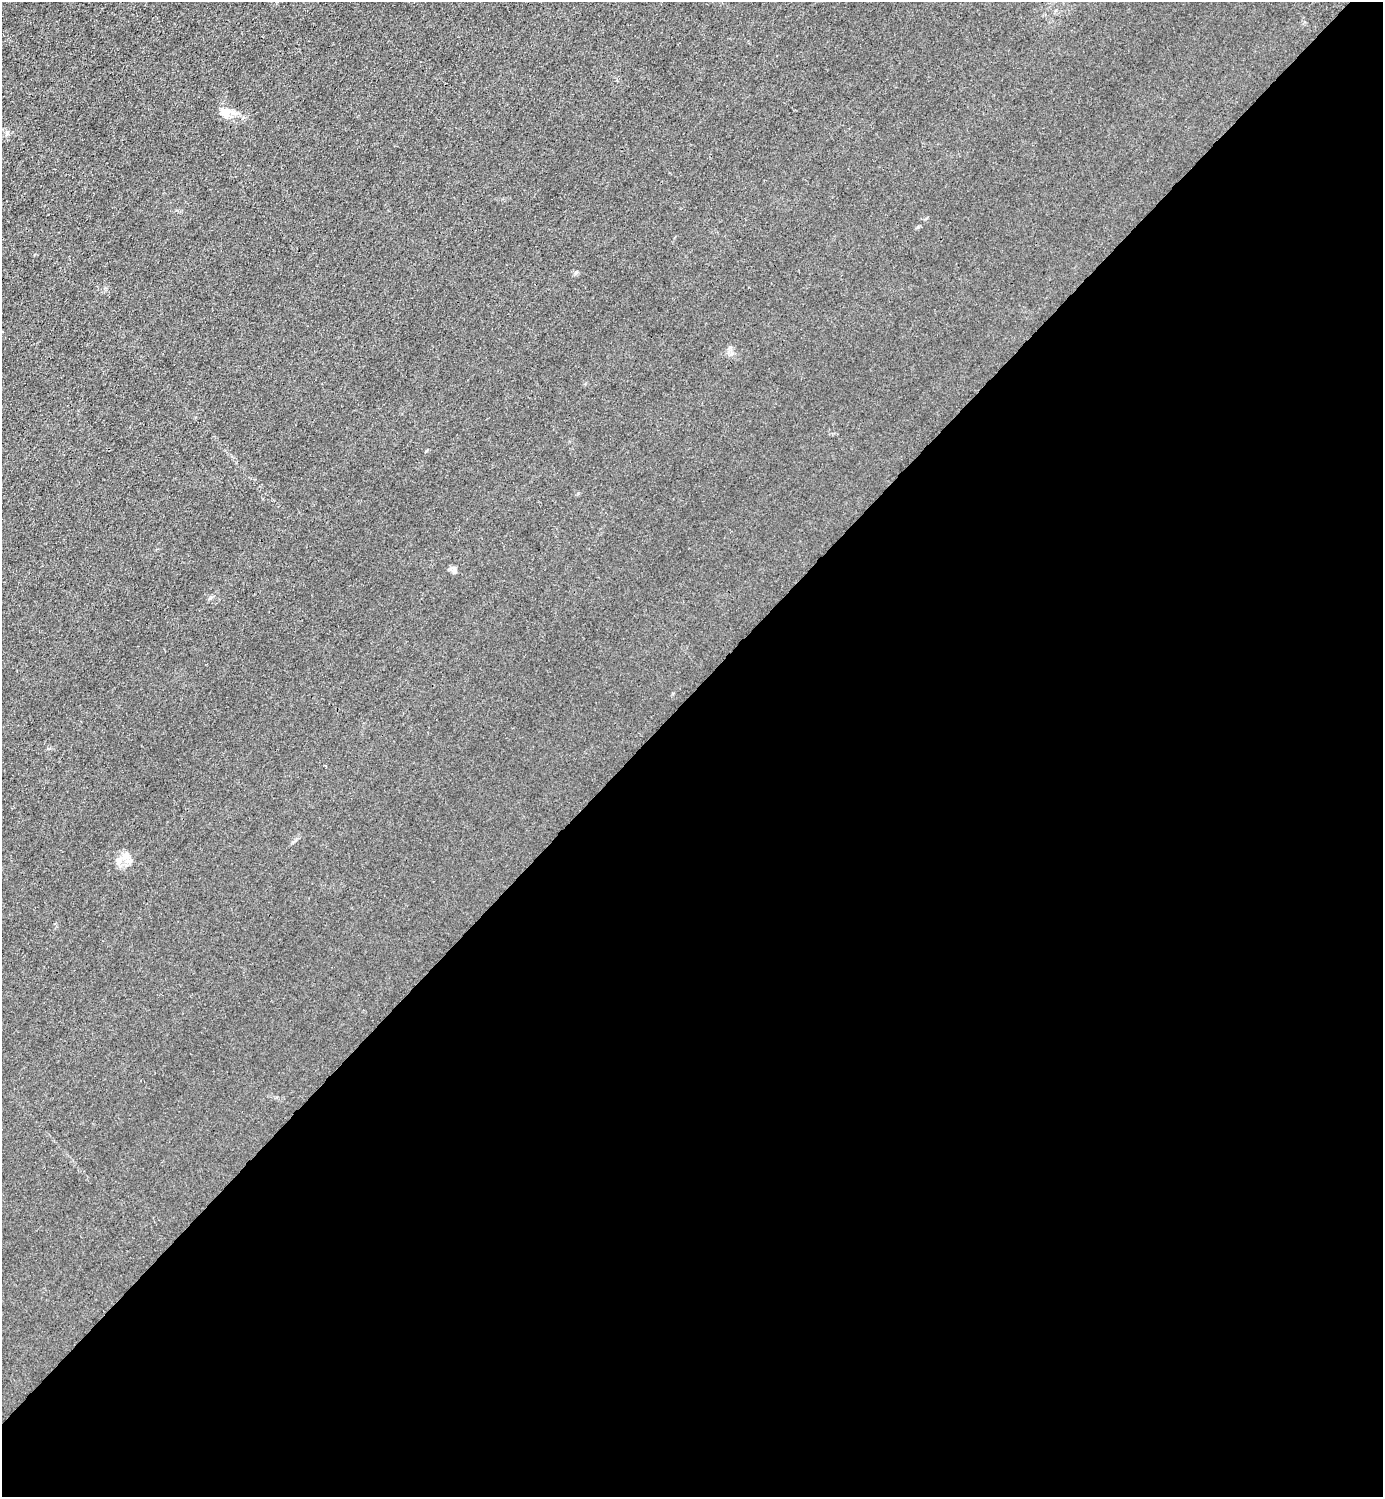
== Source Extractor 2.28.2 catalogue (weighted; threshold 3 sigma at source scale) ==
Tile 15 of 4 x 4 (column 3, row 4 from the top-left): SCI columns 3065-4445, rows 3-1497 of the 5985 x 5985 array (HDU 1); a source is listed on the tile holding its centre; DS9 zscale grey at full resolution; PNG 1385 x 1499 px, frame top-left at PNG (2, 2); no overlay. Shown black and unused: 54% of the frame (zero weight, under 3 of 4 exposures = <1% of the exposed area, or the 3 px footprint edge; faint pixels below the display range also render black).
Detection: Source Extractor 2.28.2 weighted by HDU 2 'WHT'; one run over the whole footprint, this tile lists its part. Background 0.0213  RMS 0.0062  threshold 0.0279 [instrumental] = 3 sigma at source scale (4.5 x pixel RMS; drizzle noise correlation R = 1.50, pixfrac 1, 0.05/0.05 arcsec/px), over >= 5 px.
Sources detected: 3; all 3 listed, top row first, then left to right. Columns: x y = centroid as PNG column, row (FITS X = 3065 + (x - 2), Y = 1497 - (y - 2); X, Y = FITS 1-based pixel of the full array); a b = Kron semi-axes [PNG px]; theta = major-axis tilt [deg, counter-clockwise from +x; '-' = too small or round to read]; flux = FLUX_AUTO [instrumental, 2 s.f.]
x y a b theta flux
226 113 14 11 31 6.6
454 571 8 5 60 1.5
119 861 14 8 70 4.9